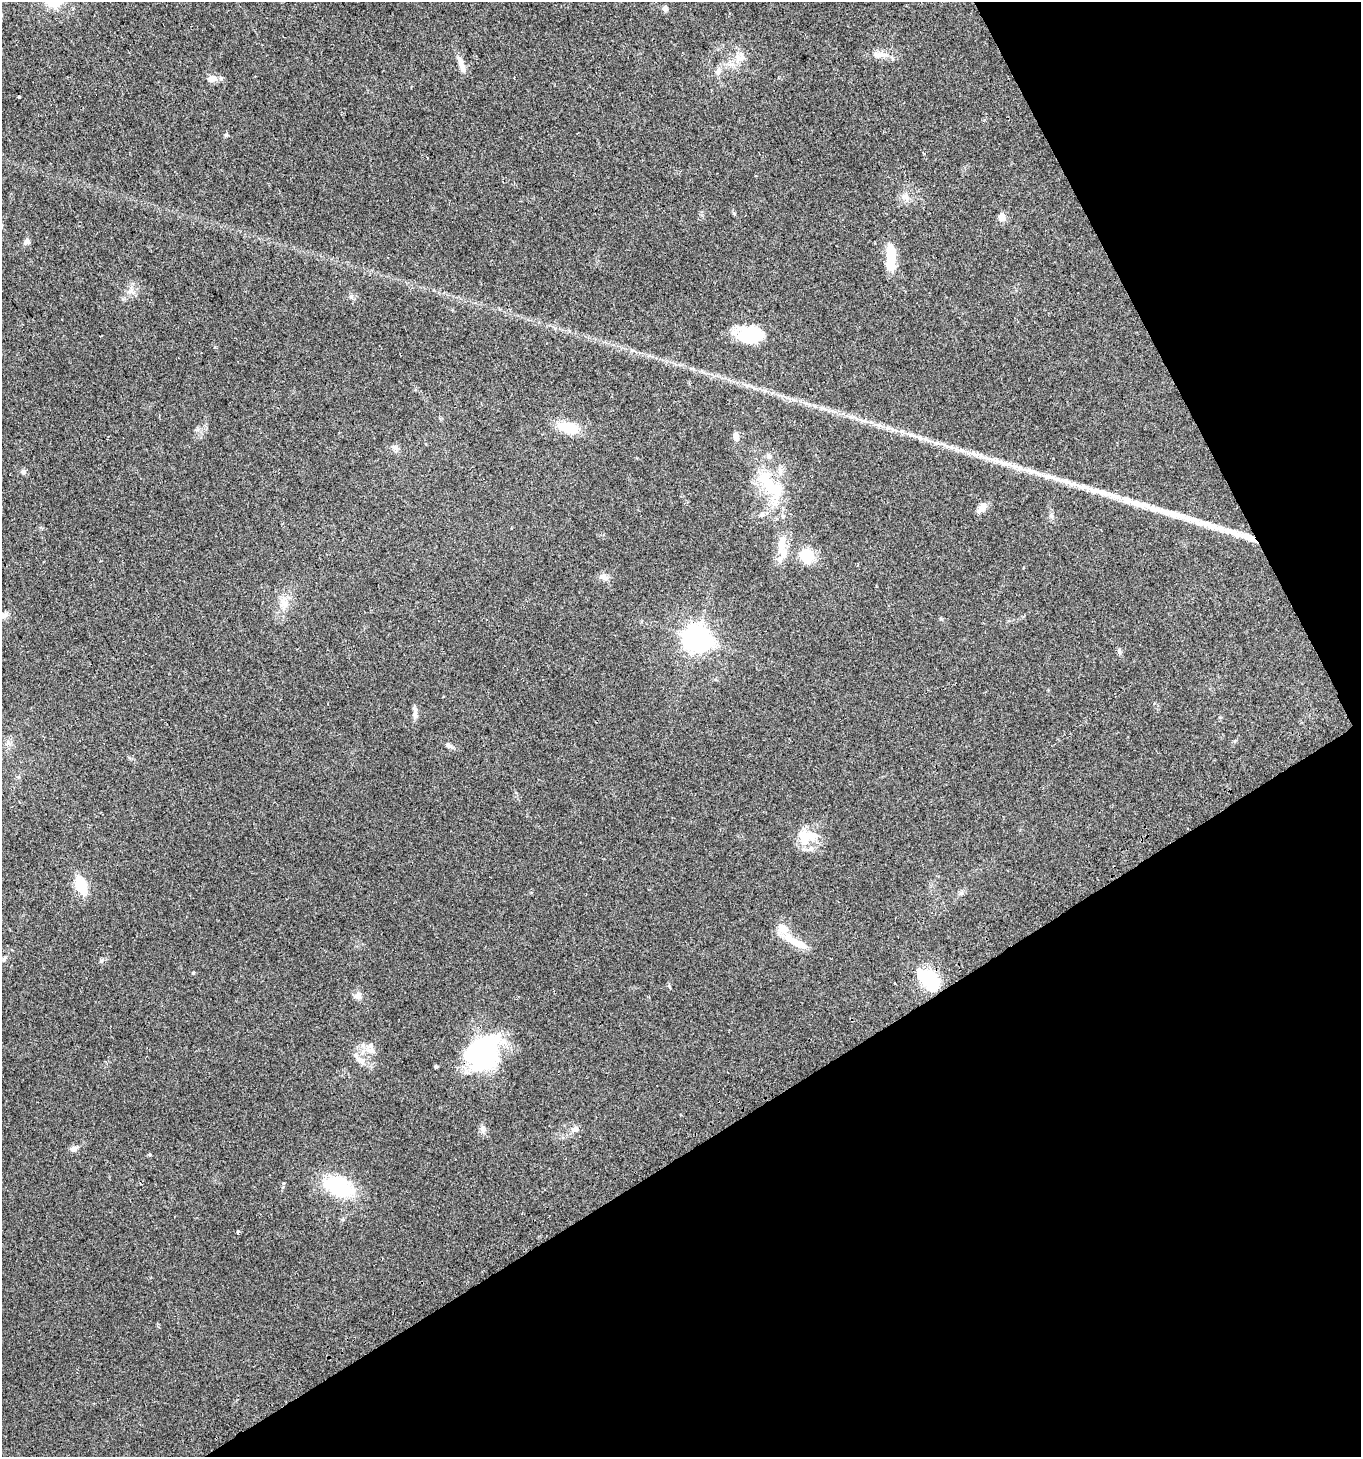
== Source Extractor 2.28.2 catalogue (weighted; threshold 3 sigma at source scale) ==
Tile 12 of 4 x 4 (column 4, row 3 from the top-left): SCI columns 4204-5562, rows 1488-2942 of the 5747 x 5880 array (HDU 1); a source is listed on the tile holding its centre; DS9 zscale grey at full resolution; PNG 1363 x 1459 px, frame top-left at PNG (2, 2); no overlay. Shown black and unused: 29% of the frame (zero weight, under 2 of 3 exposures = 2% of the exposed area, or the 3 px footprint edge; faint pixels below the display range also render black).
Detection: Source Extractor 2.28.2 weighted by HDU 2 'WHT'; one run over the whole footprint, this tile lists its part. Background 0.0449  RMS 0.008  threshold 0.036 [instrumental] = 3 sigma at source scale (4.5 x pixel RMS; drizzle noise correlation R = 1.50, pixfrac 1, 0.0396/0.0396 arcsec/px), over >= 5 px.
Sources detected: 66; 2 inside a brighter object's white glare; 4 long thin detections or spike segments (spike, bleed or trail) — not listed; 6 inside a brighter listed object's ellipse — not listed separately; the other 54 listed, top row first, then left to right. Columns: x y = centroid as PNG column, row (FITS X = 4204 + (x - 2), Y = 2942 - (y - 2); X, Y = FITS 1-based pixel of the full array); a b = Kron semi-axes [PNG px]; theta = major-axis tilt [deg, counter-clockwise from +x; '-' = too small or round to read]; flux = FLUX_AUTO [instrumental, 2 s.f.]
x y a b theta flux
665 8 5 5 - 4.6
879 55 28 9 -1 8.8
739 59 12 11 - 7.8
461 65 23 7 -70 7.1
718 71 10 8 52 3.9
212 79 12 9 5 5.8
19 96 3 3 - 3.8
905 197 11 9 -33 4.9
734 213 6 5 - 1
1002 217 8 7 - 6.1
27 241 8 7 - 2.5
891 257 29 9 -89 23
130 291 8 6 44 2.9
748 336 29 15 -24 32
568 427 25 12 -13 21
736 437 10 7 -80 4.8
395 448 10 7 -38 2.8
23 472 8 7 - 2.2
767 482 38 19 -58 37
982 507 14 9 48 5.3
762 515 8 6 59 2.2
1051 516 7 5 -46 1.9
1178 516 64 9 -17 22
783 554 28 14 72 13
807 556 11 10 - 28
604 577 14 7 -28 4
283 603 16 13 -87 9.5
4 615 13 7 11 3.8
696 638 10 8 -21 780
1119 652 8 5 -71 1.7
415 713 16 6 89 4.1
8 742 7 4 72 1.9
448 745 8 6 -57 2
810 837 25 17 15 18
81 885 18 9 -68 24
961 893 8 6 71 2.1
795 942 37 9 -28 15
4 959 8 5 73 1.8
101 960 6 4 88 1.2
193 973 6 4 1 0.77
928 979 22 13 -42 48
895 983 3 3 - 2.2
669 986 6 4 -48 0.98
358 996 11 9 41 3.8
371 1050 12 8 -11 5.7
484 1053 33 27 47 140
357 1058 20 6 -52 4.9
436 1067 3 3 - 1.4
482 1129 11 6 -84 3.2
575 1129 10 8 16 4.1
74 1149 11 7 15 3.4
150 1154 4 4 - 1
339 1187 25 14 -23 72
238 1231 4 3 - 1.6
Overlapping masked pixels (flux is a lower limit): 1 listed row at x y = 928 979
Isophote crosses this tile's border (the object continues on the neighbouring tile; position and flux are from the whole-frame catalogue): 1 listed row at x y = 4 615
Unlisted compact peaks at least as high as the median listed source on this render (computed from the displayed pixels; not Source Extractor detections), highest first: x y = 226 135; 283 1183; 941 619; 351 296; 197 430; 924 154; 215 347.